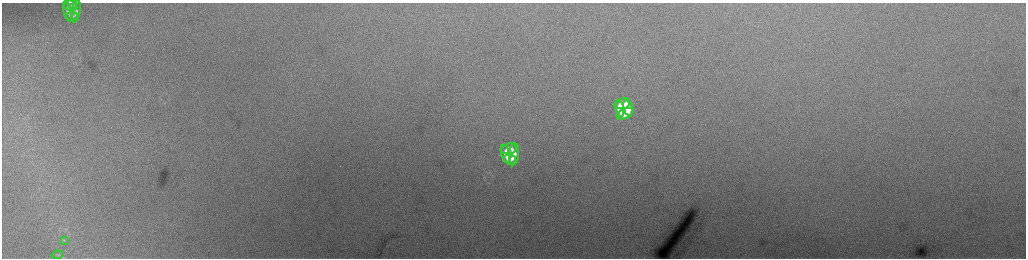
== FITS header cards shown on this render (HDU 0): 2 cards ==
NAXIS1  =                 2048 /fastest changing axis
NAXIS2  =                  512 /next to fastest changing axis

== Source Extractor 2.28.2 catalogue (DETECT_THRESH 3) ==
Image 2048 x 512 px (HDU 0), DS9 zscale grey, zoomed out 1/2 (1 PNG px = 2 x 2 image px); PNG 1028 x 260 px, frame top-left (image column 1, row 511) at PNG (2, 3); each listed source drawn as its Kron ellipse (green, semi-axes under 4 px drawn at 4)
Background 222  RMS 3.6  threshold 10.7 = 3 sigma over >= 5 px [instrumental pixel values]
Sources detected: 16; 1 cannot appear on this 1/2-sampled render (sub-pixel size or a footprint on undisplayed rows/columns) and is neither listed nor drawn; the other 15 listed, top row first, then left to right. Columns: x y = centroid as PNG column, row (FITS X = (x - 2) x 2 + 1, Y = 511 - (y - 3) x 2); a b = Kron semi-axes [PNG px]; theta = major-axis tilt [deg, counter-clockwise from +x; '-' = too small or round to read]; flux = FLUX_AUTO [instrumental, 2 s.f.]
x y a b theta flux
70 5 6 5 - 1400
73 5 6 4 -46 1200
68 11 10 3 -78 2200
76 11 11 4 81 2100
72 16 6 4 4 1700
623 103 7 5 13 13000
619 108 8 4 -76 12000
628 108 8 5 -72 11000
625 114 9 5 21 13000
509 149 8 5 8 7700
505 154 9 4 -74 7800
514 154 11 5 84 8000
509 159 6 5 - 6300
65 241 4 2 - 580
57 255 6 3 10 1000
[1 sub-pixel or undisplayed-footprint detection neither listed nor drawn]